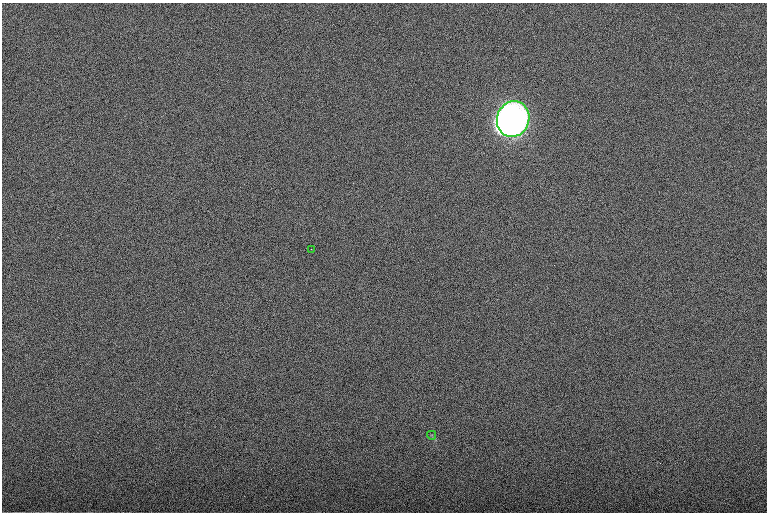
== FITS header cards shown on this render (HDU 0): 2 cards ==
NAXIS1  =                 1530 /
NAXIS2  =                 1020 /

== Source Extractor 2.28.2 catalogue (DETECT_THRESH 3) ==
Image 1530 x 1020 px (HDU 0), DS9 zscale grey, zoomed out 1/2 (1 PNG px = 2 x 2 image px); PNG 769 x 514 px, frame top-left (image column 2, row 1019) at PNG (2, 3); each listed source drawn as its Kron ellipse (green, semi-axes under 4 px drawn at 4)
Background 101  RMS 8.9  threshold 26.7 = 3 sigma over >= 5 px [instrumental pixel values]
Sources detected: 4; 1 cannot appear on this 1/2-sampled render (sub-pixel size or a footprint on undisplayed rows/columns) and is neither listed nor drawn; the other 3 listed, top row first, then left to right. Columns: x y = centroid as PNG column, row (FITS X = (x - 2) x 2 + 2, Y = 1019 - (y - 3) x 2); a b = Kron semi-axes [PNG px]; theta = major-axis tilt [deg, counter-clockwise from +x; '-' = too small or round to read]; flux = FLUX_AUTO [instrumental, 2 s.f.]
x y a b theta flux
513 119 18 16 70 8.0e+06
311 249 2 1 - 8.2e+02
432 435 4 3 - 2.0e+03
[1 sub-pixel or undisplayed-footprint detection neither listed nor drawn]